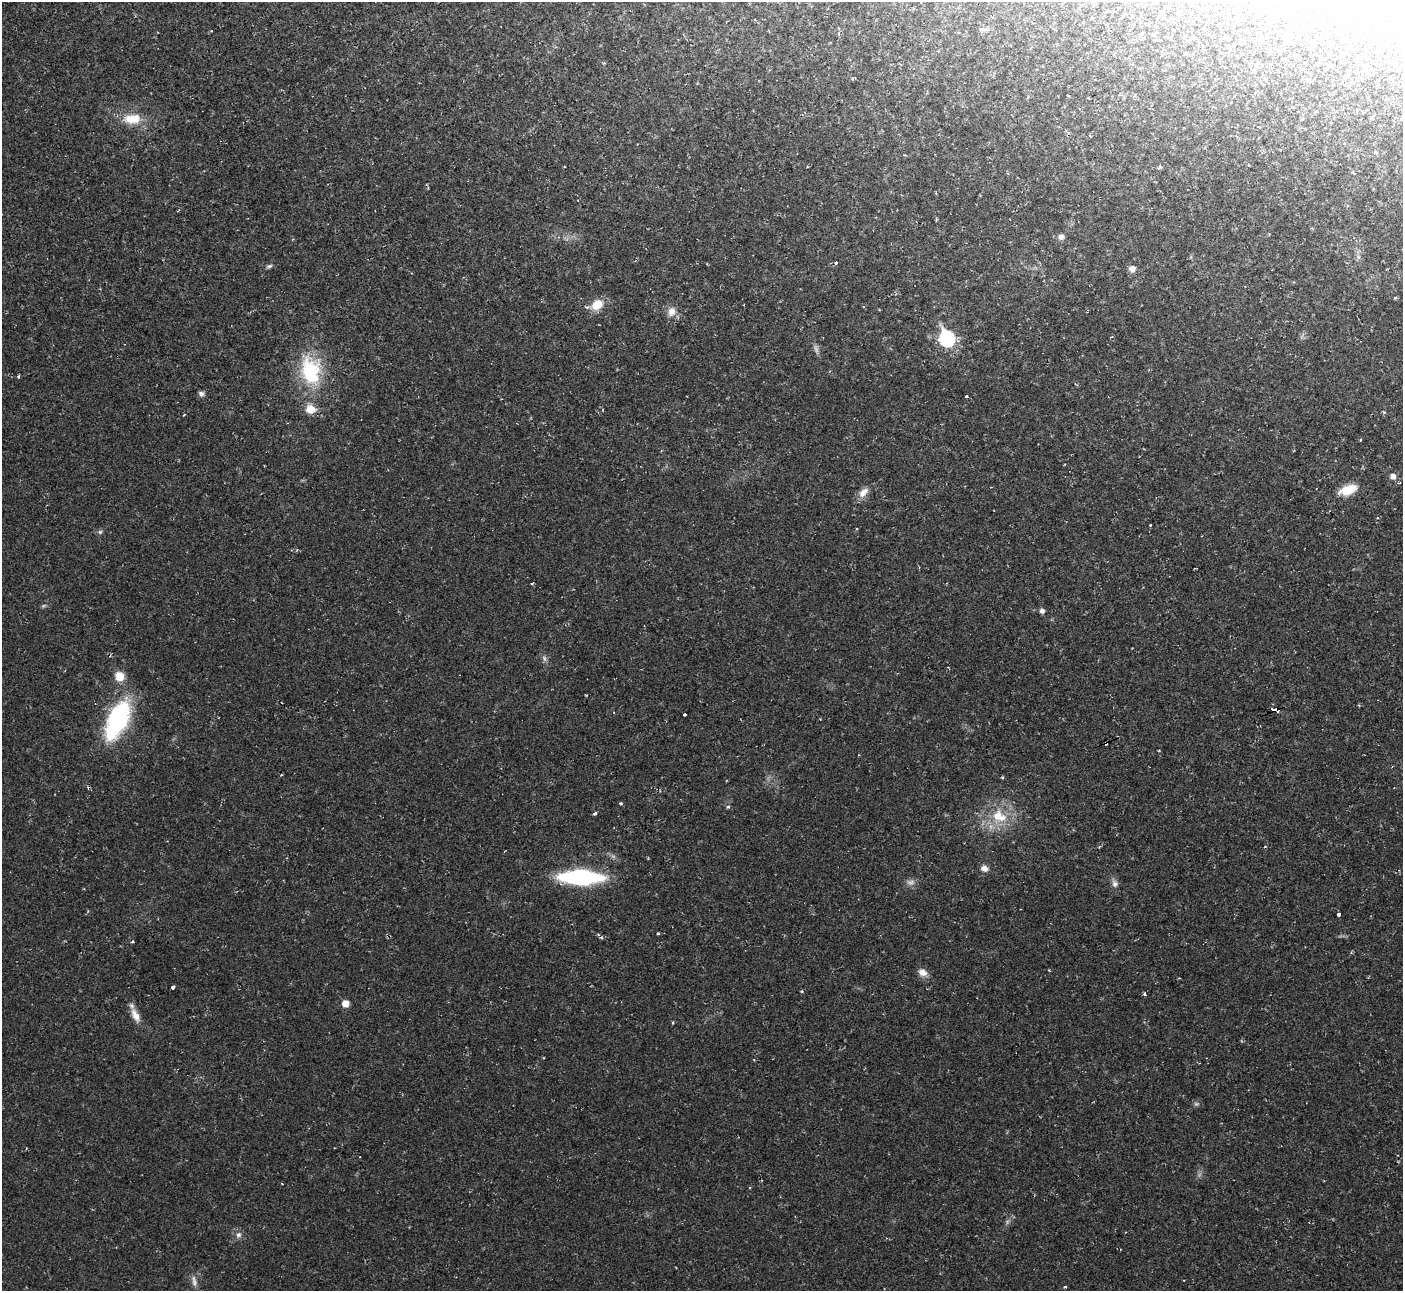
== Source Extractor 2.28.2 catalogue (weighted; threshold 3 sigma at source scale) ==
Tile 10 of 4 x 4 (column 2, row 3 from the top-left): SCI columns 1401-2801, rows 1440-2728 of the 5602 x 5589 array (HDU 1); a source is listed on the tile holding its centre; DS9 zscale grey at full resolution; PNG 1405 x 1293 px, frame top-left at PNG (2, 2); no overlay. Shown black and unused: <1% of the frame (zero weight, under 2 of 3 exposures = <1% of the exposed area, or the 3 px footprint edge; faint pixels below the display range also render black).
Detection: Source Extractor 2.28.2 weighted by HDU 2 'WHT'; one run over the whole footprint, this tile lists its part. Background 0.0237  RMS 0.0063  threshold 0.0283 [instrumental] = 3 sigma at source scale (4.5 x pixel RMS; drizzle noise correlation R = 1.50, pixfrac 1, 0.05/0.05 arcsec/px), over >= 5 px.
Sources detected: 52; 4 too faint to see at this stretch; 2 cosmic-ray / hot-pixel residue — not listed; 2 inside a brighter listed object's ellipse — not listed separately; the other 44 listed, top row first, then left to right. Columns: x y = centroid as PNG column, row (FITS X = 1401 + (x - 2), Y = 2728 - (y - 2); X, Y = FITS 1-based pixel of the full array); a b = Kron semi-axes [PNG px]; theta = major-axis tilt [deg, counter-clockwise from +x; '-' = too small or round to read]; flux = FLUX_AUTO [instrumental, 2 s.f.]
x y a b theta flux
984 29 10 4 -5 1.5
1372 117 4 3 - 1.9
132 119 25 13 3 14
1061 237 7 7 - 2.2
836 263 3 3 - 2.2
269 266 8 4 24 1.3
1132 269 7 7 - 3.6
597 305 14 11 37 11
671 311 12 10 72 5.2
1111 337 3 3 - 0.86
947 338 8 7 - 110
310 371 40 26 -78 42
18 377 5 3 - 0.7
201 394 7 6 - 1.8
966 396 3 3 - 4.9
1393 476 6 5 - 3.6
1348 490 20 10 21 13
863 492 15 9 45 5.2
1150 525 3 3 - 0.58
100 532 6 5 - 1.2
1042 611 5 5 - 2.4
119 676 8 8 - 11
1274 710 7 3 4 20
684 715 3 3 - 2.7
117 720 36 17 64 89
1106 743 4 3 - 4.9
620 803 3 3 - 1.7
728 806 5 3 - 0.82
595 814 4 3 - 2.2
997 816 18 14 70 14
984 868 9 7 -22 3.4
581 877 33 11 -1 90
911 882 12 6 7 2.5
1114 884 10 7 -77 2.7
1338 914 3 3 - 7.5
601 937 4 4 - 0.95
133 942 3 3 - 2.6
922 972 11 9 -21 4.3
173 987 4 3 - 3.3
1144 994 4 3 - 1.7
345 1003 7 7 - 5.1
135 1015 20 8 -64 6.3
238 1235 8 7 - 2.4
1184 1280 2 2 - 0.5
Overlapping masked pixels (flux is a lower limit): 2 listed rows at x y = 1274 710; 1106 743